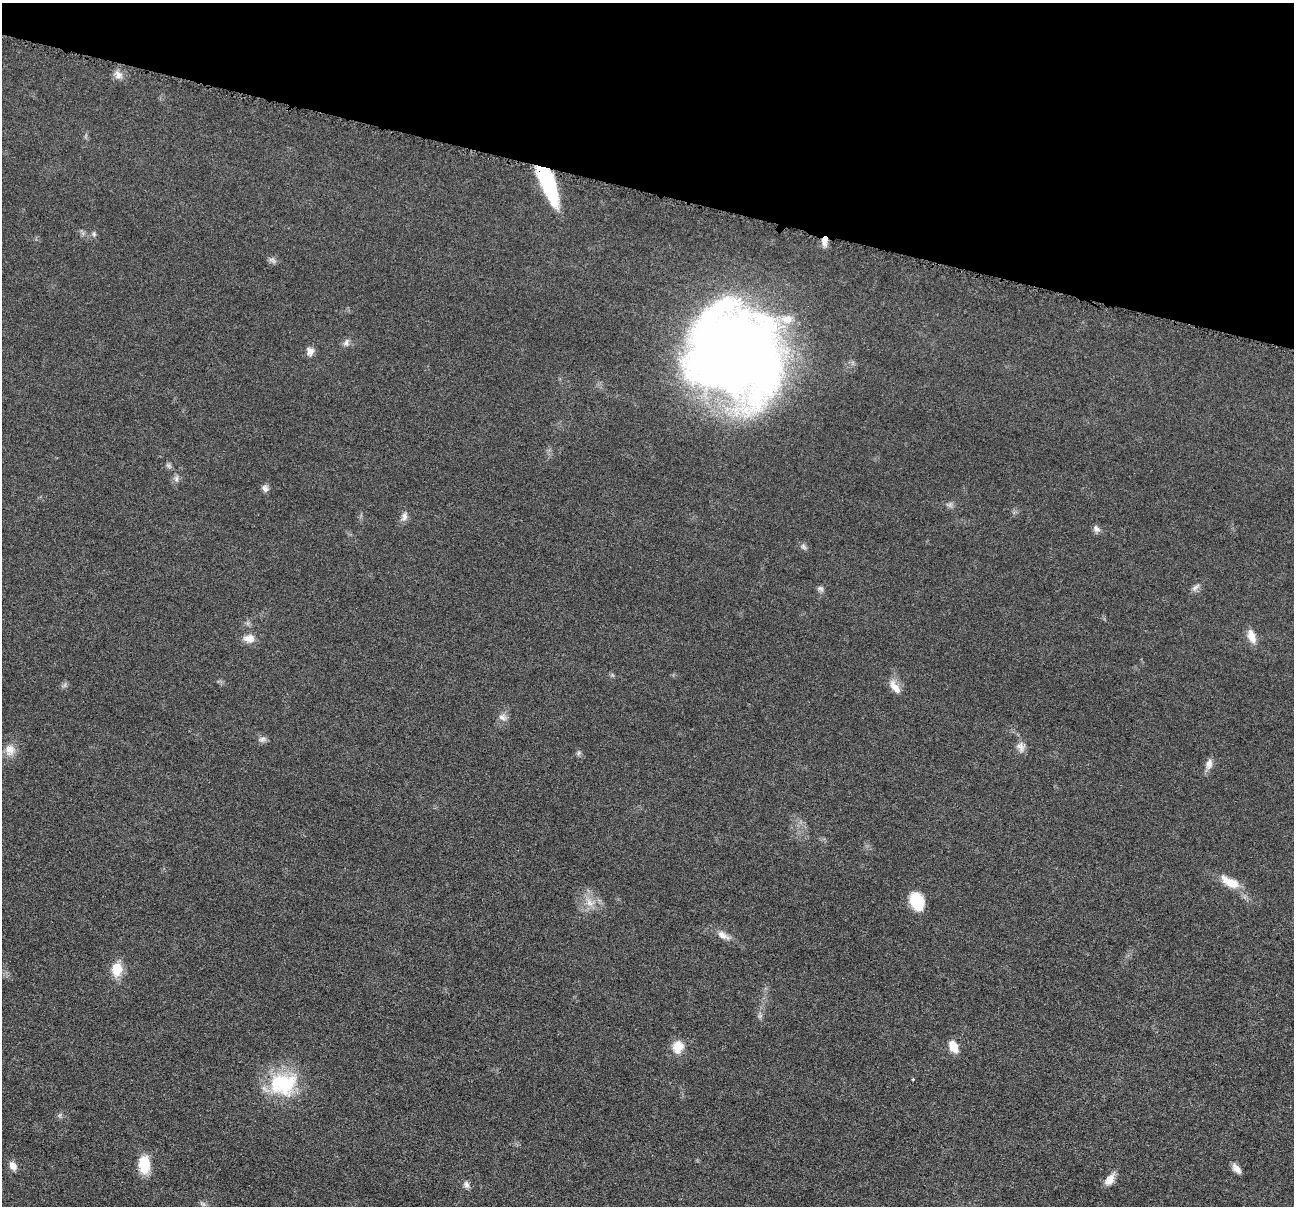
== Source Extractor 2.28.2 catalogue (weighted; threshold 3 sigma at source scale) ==
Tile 2 of 4 x 4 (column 2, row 1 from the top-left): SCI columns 1300-2591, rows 3867-5070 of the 5181 x 5200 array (HDU 1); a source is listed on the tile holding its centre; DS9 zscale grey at full resolution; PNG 1296 x 1208 px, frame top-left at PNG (2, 3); no overlay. Shown black and unused: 16% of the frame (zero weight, under 4 of 8 exposures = <1% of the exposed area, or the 3 px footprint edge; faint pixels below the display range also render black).
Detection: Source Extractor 2.28.2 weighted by HDU 2 'WHT'; one run over the whole footprint, this tile lists its part. Background 0.0363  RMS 0.0033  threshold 0.0133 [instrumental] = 3 sigma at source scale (4.09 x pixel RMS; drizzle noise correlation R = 1.36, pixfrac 0.8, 0.05/0.05 arcsec/px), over >= 5 px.
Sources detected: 38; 1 inside a brighter object's white glare — not listed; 1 inside a brighter listed object's ellipse — not listed separately; the other 36 listed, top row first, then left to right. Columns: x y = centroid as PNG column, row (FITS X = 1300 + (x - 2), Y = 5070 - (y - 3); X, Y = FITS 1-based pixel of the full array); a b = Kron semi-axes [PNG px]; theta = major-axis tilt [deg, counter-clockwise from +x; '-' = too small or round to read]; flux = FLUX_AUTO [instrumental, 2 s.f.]
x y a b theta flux
118 75 12 10 -60 1.9
548 184 42 13 -68 26
94 234 6 4 -48 0.52
825 241 12 6 80 2.5
346 343 10 6 56 1.1
310 351 9 8 - 1.9
741 356 95 89 -48 290
177 479 9 4 82 0.77
265 488 9 7 -54 1.1
404 517 12 7 75 1.5
1097 528 10 7 -43 1.2
803 547 10 5 -42 0.84
1196 587 13 5 38 1.1
821 589 9 6 -30 0.82
1251 636 17 9 -70 3.1
249 638 16 11 -2 2.6
895 687 20 8 -55 3
502 717 11 7 -27 1.3
262 739 10 6 16 1
1020 747 15 10 -74 2
10 749 14 12 -43 3
578 753 7 4 71 0.53
1209 764 14 8 80 1.9
1230 882 28 11 -28 5.5
917 901 19 14 -71 8.5
589 903 13 9 -46 2.8
723 935 18 8 -29 2.4
117 969 17 13 86 5.3
678 1047 14 12 66 4.6
953 1047 13 8 -62 4
283 1084 35 29 1 20
144 1164 18 11 -89 8.1
13 1165 10 8 -55 2.2
1237 1169 12 6 -50 1.9
1109 1180 16 9 53 2.7
466 1184 9 7 -65 1.1
Overlapping masked pixels (flux is a lower limit): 2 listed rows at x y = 548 184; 825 241